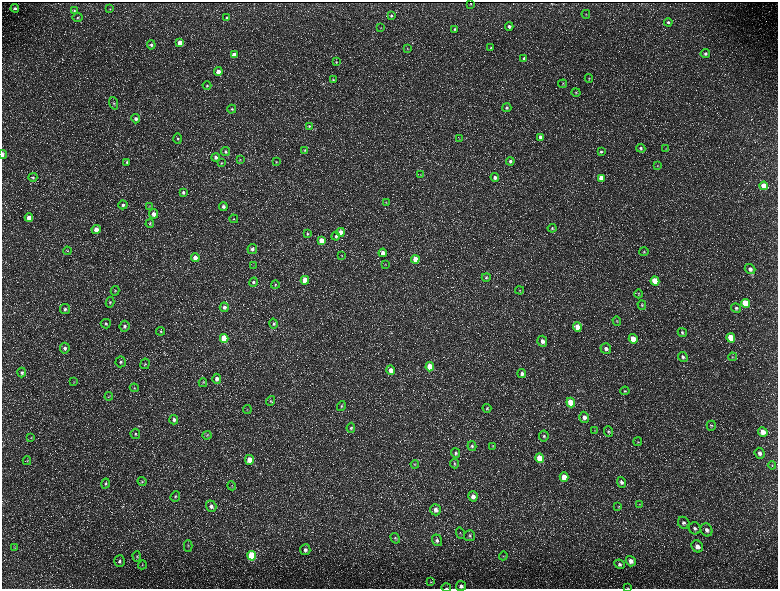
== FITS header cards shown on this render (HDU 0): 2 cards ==
NAXIS1  =                 1552 / length of data axis 1
NAXIS2  =                 1173 / length of data axis 2

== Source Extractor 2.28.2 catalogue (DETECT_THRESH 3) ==
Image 1552 x 1173 px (HDU 0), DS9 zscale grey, zoomed out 1/2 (1 PNG px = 2 x 2 image px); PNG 780 x 591 px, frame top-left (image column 1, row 1173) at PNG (2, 2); each listed source drawn as its Kron ellipse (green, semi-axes under 4 px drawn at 4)
Background 235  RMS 11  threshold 32.7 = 3 sigma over >= 5 px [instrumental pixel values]
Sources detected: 211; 33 cannot appear on this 1/2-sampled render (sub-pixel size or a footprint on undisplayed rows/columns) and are neither listed nor drawn; the other 178 listed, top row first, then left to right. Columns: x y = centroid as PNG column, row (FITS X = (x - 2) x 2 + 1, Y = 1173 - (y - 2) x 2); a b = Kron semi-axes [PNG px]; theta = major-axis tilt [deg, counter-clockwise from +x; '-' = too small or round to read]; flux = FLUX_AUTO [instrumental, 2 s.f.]
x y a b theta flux
470 4 2 2 - 1000
15 8 4 3 - 4600
110 9 3 3 - 1600
74 10 4 4 - 2600
586 14 4 2 - 1400
391 16 4 3 - 2900
78 17 5 4 - 3200
227 18 4 3 - 2600
668 22 4 4 - 3700
509 26 4 4 - 6100
381 28 3 2 - 1100
455 29 4 3 - 2800
180 43 4 4 - 22000
151 45 4 4 - 4700
491 48 4 3 - 2000
407 49 3 3 - 1200
705 54 5 4 - 4900
234 55 4 3 - 21000
524 58 3 3 - 4300
336 62 4 4 - 2300
218 71 4 4 - 15000
589 78 4 3 - 1900
333 80 4 3 - 2300
563 84 4 3 - 2100
207 85 4 4 - 3000
576 92 4 3 - 2100
114 103 6 4 -70 3300
507 108 5 4 - 3600
232 109 4 4 - 3100
136 119 5 4 - 6300
309 126 4 4 - 2500
540 137 4 4 - 10000
178 139 5 3 - 3400
459 139 3 3 - 1200
641 148 5 4 - 4100
666 149 2 2 - 980
305 150 4 3 - 1800
601 151 4 3 - 3200
226 152 4 4 - 4400
2 155 4 2 - 7800
216 157 4 4 - 5200
240 160 3 3 - 1300
510 161 4 4 - 5800
127 162 4 3 - 2500
276 162 4 3 - 1700
221 163 3 3 - 2000
658 166 3 3 - 1500
420 175 3 2 - 1100
33 177 4 4 - 3000
495 177 4 4 - 8500
601 178 4 4 - 31000
764 186 4 4 - 35000
183 192 4 3 - 4400
386 202 3 3 - 1100
123 205 4 4 - 4600
149 206 4 3 - 1800
223 207 4 4 - 6100
153 214 5 4 - 12000
29 218 4 4 - 20000
234 219 4 2 - 1500
150 224 4 4 - 2500
552 228 4 4 - 3000
96 229 4 4 - 18000
341 232 4 4 - 19000
307 234 4 3 - 2700
336 236 4 4 - 4300
322 241 4 4 - 30000
252 249 5 4 - 6300
67 251 4 3 - 1700
644 252 4 4 - 2500
383 253 4 4 - 15000
342 255 4 3 - 1300
195 258 4 4 - 14000
415 259 4 4 - 28000
385 264 3 3 - 1400
254 266 4 2 - 1300
750 269 5 5 - 8600
486 277 4 4 - 3200
305 280 4 4 - 39000
655 281 4 4 - 64000
253 282 5 4 - 3800
275 285 4 3 - 2500
519 290 4 4 - 2500
115 291 5 4 - 2500
639 294 4 4 - 2300
110 302 5 4 - 3000
745 303 4 4 - 87000
642 305 5 4 - 2600
224 307 5 4 - 7000
736 308 5 4 - 4000
65 309 5 5 - 5400
617 321 5 4 - 3000
106 324 5 5 - 3300
274 324 5 4 - 4400
124 326 5 5 - 6000
577 327 5 4 - 23000
161 331 4 4 - 3300
682 332 5 4 - 3400
224 338 4 4 - 89000
731 338 4 4 - 73000
633 339 5 4 - 31000
542 341 5 5 - 11000
65 348 5 5 - 6500
606 349 5 5 - 7400
683 357 5 4 - 5200
733 357 4 3 - 1900
121 362 5 5 - 4600
145 364 5 4 - 2900
430 367 4 4 - 61000
391 370 4 4 - 15000
22 372 5 4 - 4000
522 374 4 4 - 7100
217 379 5 4 - 8100
74 381 3 3 - 1400
203 383 4 3 - 2000
134 388 4 4 - 2500
625 391 5 4 - 2800
109 396 4 2 - 1500
270 401 5 4 - 2600
571 403 5 4 - 51000
341 406 5 4 - 3400
487 408 4 4 - 2700
247 409 4 2 - 1500
584 417 5 5 - 11000
174 420 5 4 - 5800
711 426 5 4 - 2800
351 428 5 4 - 2900
594 430 3 3 - 1200
608 432 5 4 - 3500
763 432 5 4 - 21000
135 434 5 5 - 3300
207 435 4 4 - 2600
544 436 5 5 - 4400
31 438 4 3 - 1800
638 442 4 3 - 1900
472 446 5 4 - 3900
493 446 3 3 - 1300
456 453 4 4 - 3900
760 453 5 5 - 8500
540 458 5 4 - 51000
249 460 5 4 - 22000
27 461 4 3 - 2000
415 464 4 4 - 2300
454 464 5 4 - 2700
772 465 4 2 - 1700
564 477 5 4 - 31000
142 482 5 4 - 2500
621 482 5 4 - 6400
106 484 5 4 - 3100
232 486 4 3 - 2000
175 496 5 4 - 3900
473 496 5 4 - 13000
640 504 4 3 - 1400
211 506 6 5 - 8600
618 507 4 3 - 1600
435 510 6 5 - 9500
684 523 6 5 - 6100
695 528 6 5 - 6300
707 530 7 5 -60 9100
461 533 6 2 -75 2000
469 536 5 5 - 4500
395 538 5 4 - 3100
437 540 6 5 - 6200
188 546 5 3 - 2600
697 546 6 5 - 12000
14 548 4 3 - 1900
305 550 5 5 - 6800
137 556 5 4 - 2700
252 556 5 4 - 160000
503 556 4 1 - 1100
120 561 6 5 - 6100
631 561 5 5 - 13000
620 564 5 4 - 4500
142 565 4 3 - 2100
431 582 4 3 - 2100
461 586 5 5 - 7700
446 588 5 2 - 1600
628 588 3 2 - 840
At the frame edge (FLAGS 8, measured only in part): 4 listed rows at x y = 2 155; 461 586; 446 588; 628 588
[33 sub-pixel or undisplayed-footprint detections neither listed nor drawn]